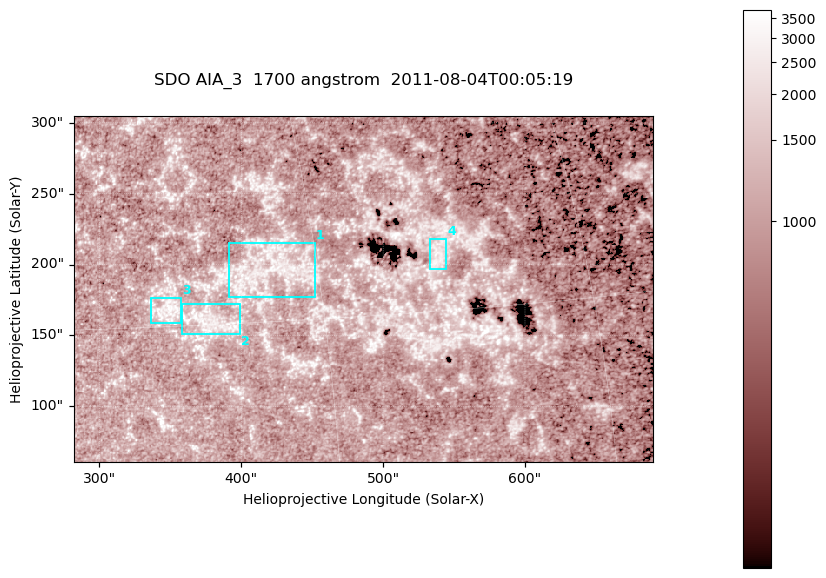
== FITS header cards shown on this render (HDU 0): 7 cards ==
TELESCOP= 'SDO     '           /
INSTRUME= 'AIA_3   '           /
WAVELNTH=                 1700 /
WAVEUNIT= 'angstrom'           /
DATE-OBS= '2011-08-04T00:05:19.715' /
CTYPE1  = 'HPLN-TAN'           /
CTYPE2  = 'HPLT-TAN'           /

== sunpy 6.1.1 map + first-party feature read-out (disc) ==
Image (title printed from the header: SDO AIA_3  1700 angstrom  2011-08-04T00:05:19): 666 x 399 px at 0.613 arcsec/px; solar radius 946 arcsec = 1543 px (partial field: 3.6% of the solar disc is inside the frame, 100% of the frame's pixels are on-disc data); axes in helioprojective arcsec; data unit not stated in the header (colour bar unlabelled)
Pointing: header CRPIX1/2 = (2049.23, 2048.32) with CRVAL1/2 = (0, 0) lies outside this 666 x 399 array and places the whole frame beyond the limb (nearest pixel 1.4 R_sun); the SolarSoft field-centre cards XCEN/YCEN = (485.9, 182.8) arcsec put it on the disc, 2023 arcsec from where CRPIX/CRVAL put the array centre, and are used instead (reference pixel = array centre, CRVAL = XCEN/YCEN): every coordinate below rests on XCEN/YCEN
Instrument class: DISC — disc imager (sunpy class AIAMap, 1700 A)
Bright regions (active regions / flare kernels): reference = the on-disc median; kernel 5 px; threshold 5 sigma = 1324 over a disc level ~1023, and >= 1.15x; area >= 265 px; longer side >= 5 px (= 3.1 arcsec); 4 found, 4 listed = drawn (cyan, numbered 1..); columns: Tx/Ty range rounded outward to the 2 arcsec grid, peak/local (2 s.f.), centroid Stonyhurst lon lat
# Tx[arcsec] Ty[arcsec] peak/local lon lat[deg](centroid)
1 390..452 176..216 3.2 +27 +17
2 358..400 150..172 3.3 +24 +15
3 336..358 158..178 3.5 +22 +16
4 532..544 196..218 3 +36 +17